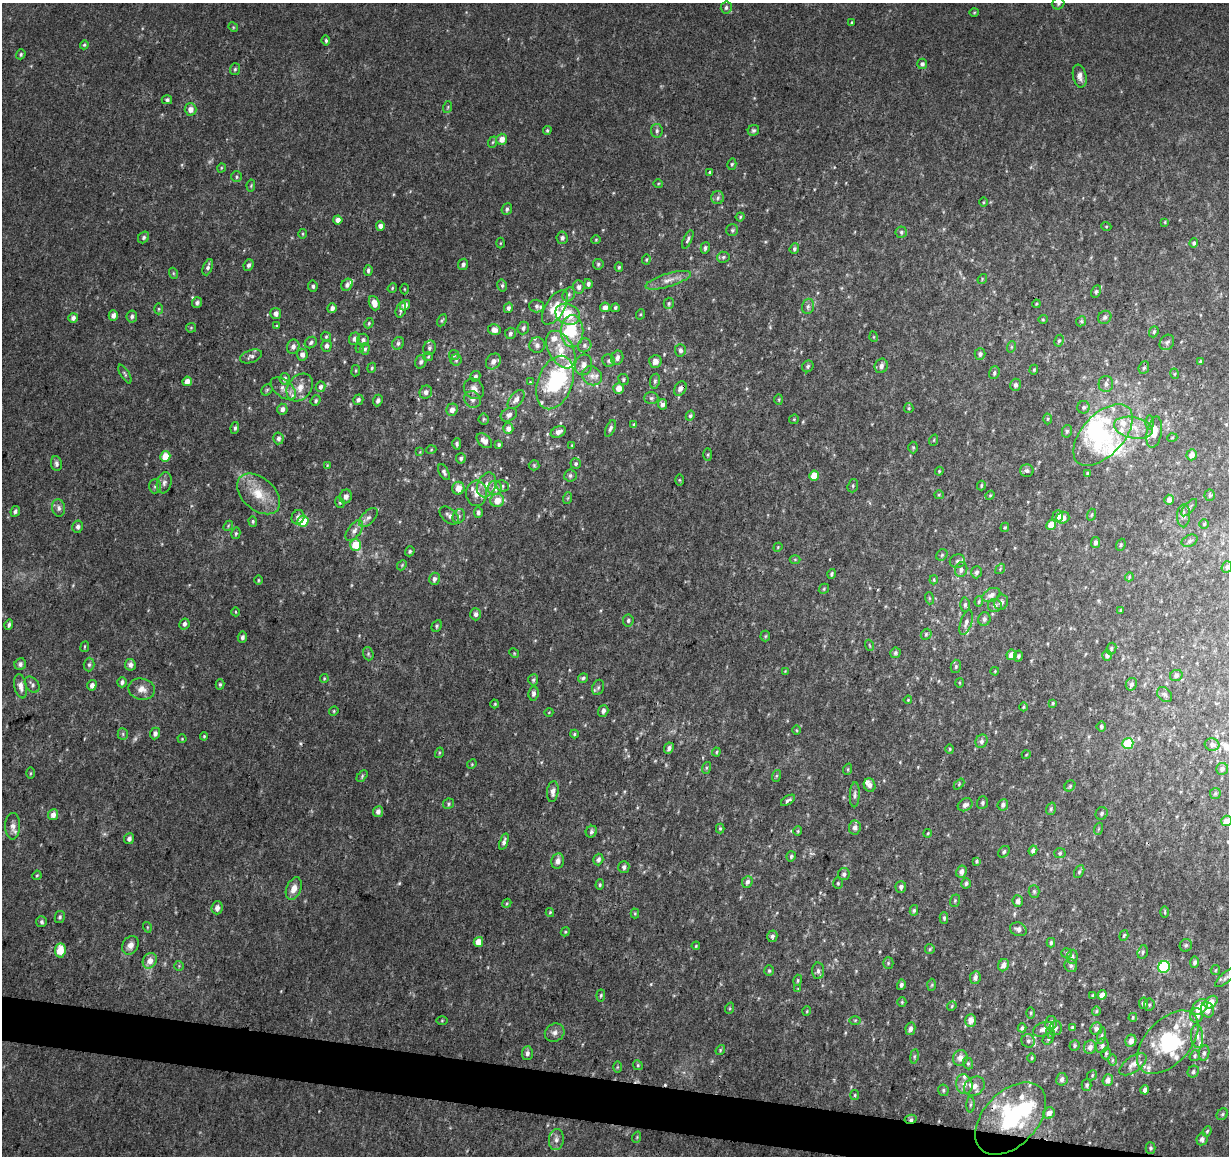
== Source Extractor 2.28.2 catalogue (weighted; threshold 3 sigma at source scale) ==
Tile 6 of 4 x 4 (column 2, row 2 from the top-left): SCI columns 1237-2463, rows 2591-3744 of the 4918 x 5121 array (HDU 1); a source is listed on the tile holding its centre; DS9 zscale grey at full resolution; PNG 1231 x 1158 px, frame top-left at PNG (2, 3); each listed source drawn as its Kron ellipse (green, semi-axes under 4 px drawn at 4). Shown black and unused: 3% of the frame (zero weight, under 3 of 4 exposures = <1% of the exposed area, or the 3 px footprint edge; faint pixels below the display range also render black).
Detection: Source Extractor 2.28.2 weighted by HDU 2 'WHT'; one run over the whole footprint, this tile lists its part. Background 0.0277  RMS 0.0038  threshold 0.0169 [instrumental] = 3 sigma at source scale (4.5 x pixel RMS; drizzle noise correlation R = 1.50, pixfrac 1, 0.0396/0.0396 arcsec/px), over >= 5 px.
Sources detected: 549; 2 too faint to see at this stretch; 6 inside a brighter object's white glare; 3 cosmic-ray / hot-pixel residue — neither listed nor drawn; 40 inside a brighter listed object's ellipse — not listed separately; the other 498 listed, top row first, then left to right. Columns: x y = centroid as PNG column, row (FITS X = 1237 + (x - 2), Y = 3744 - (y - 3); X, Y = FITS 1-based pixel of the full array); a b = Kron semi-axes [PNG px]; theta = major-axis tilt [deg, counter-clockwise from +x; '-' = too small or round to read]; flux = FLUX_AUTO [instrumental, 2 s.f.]
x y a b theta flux
1058 3 6 5 - 0.78
726 7 6 5 - 0.94
974 12 5 3 - 0.35
852 22 3 2 - 0.37
233 27 5 4 - 0.41
326 40 5 4 - 0.72
84 45 4 4 - 0.54
21 54 5 4 - 0.63
922 64 5 5 - 1.1
235 69 6 5 - 0.67
1080 76 11 6 -78 2.1
167 100 5 4 - 0.85
448 107 6 3 71 0.48
190 109 6 6 - 2.5
547 130 4 3 - 0.46
753 130 6 5 - 0.75
657 131 7 6 - 0.93
502 139 5 5 - 3.2
493 142 6 3 70 0.5
732 164 6 4 75 0.59
221 168 5 3 - 0.33
710 172 3 3 - 0.35
236 177 5 5 - 0.66
658 183 5 3 - 0.36
251 185 6 4 79 0.5
718 198 6 6 - 1
984 202 5 3 - 0.38
507 209 6 5 - 0.83
740 217 4 4 - 0.48
338 220 4 4 - 2.5
1165 222 4 3 - 0.38
380 226 5 4 - 1.8
1106 226 5 3 - 0.34
732 230 6 6 - 0.72
901 232 6 5 - 0.72
303 234 5 3 - 0.38
144 237 6 5 - 0.87
562 238 6 5 - 1.1
688 239 10 4 65 0.91
596 240 4 4 - 0.41
500 243 5 3 - 0.34
1194 243 5 4 - 0.87
705 248 6 4 75 0.81
794 249 5 4 - 0.81
723 257 6 5 - 0.74
646 259 5 4 - 0.46
463 264 6 5 - 1.3
598 264 5 5 - 0.73
248 265 6 5 - 1.1
208 267 8 4 69 1.1
619 267 4 4 - 0.49
368 270 5 4 - 0.99
173 273 5 3 - 0.43
982 279 5 4 - 0.47
668 280 23 6 17 3.5
588 284 5 4 - 1
347 285 6 5 - 1.4
502 285 6 4 -78 0.73
313 286 5 5 - 0.76
579 287 7 5 -83 1.4
392 288 5 4 - 0.46
404 289 5 3 - 0.35
1096 292 6 4 63 0.71
569 294 7 6 - 0.93
197 303 5 5 - 1.1
374 303 7 5 -68 3.8
669 303 5 5 - 0.59
1036 304 4 3 - 0.34
405 305 5 4 - 2.2
536 306 7 6 - 1
808 306 8 6 75 1.1
555 307 19 9 58 5.8
605 307 5 5 - 1.8
332 308 5 4 - 1.7
508 308 5 4 - 1.2
615 308 4 3 - 0.62
159 309 5 3 - 0.39
401 310 8 5 71 1.2
276 314 5 5 - 1.6
568 314 13 10 -24 8.7
641 314 5 3 - 0.4
113 315 5 4 - 1.8
132 316 6 5 - 1
1105 317 7 6 - 1
73 318 5 4 - 1.4
1043 319 4 4 - 0.41
442 320 6 4 63 0.52
1081 321 5 4 - 0.6
369 323 5 4 - 0.54
276 326 4 3 - 0.37
191 328 5 5 - 0.45
523 328 6 5 - 1
494 330 6 5 - 2.4
572 331 16 11 -88 9.8
1154 332 6 4 69 0.57
510 333 6 5 - 0.84
326 337 5 4 - 0.57
874 337 5 3 - 0.36
354 339 6 5 - 1.4
363 340 6 6 - 1.1
1059 341 6 4 62 0.67
311 342 6 5 - 0.9
1167 342 8 6 53 1.2
398 343 6 5 - 0.94
537 345 8 7 - 1.6
585 345 7 6 - 1.2
326 346 6 5 - 1.5
293 347 7 6 - 1.8
1011 347 6 3 71 0.43
360 348 5 4 - 0.46
429 348 7 6 - 1.1
365 349 6 4 89 0.75
561 350 20 12 -61 8.5
680 350 6 5 - 1.1
980 354 6 5 - 1.1
302 355 6 5 - 2
454 355 5 5 - 0.59
251 356 11 6 18 1.3
428 357 5 4 - 0.45
617 358 7 6 - 1.7
456 360 5 5 - 0.73
493 361 8 6 53 1.9
609 361 6 6 - 0.86
655 361 6 6 - 2.2
421 362 7 5 71 1.2
1200 362 4 3 - 0.54
584 365 10 8 77 2.2
808 366 6 5 - 0.78
881 366 7 6 - 1.6
372 368 5 4 - 0.56
1144 368 6 5 - 0.77
1034 370 5 4 - 0.49
356 371 5 3 - 0.39
994 373 6 5 - 0.75
125 374 10 4 -60 0.68
1175 374 5 3 - 0.38
475 376 5 5 - 0.96
592 376 10 9 - 2.4
285 379 6 5 - 1.2
623 379 5 5 - 0.63
187 381 5 4 - 2.8
655 381 7 5 80 0.79
530 382 4 3 - 0.3
555 383 28 17 69 32
1106 384 8 7 - 1.7
1015 385 6 5 - 1.3
321 387 5 5 - 1.3
283 388 14 8 -38 2.4
300 388 15 11 50 4.5
619 388 5 5 - 3.5
474 389 11 9 -51 2.5
680 389 7 5 60 1.6
267 390 6 5 - 0.57
426 392 7 6 - 1.4
651 398 7 6 - 0.89
516 399 11 6 52 2.2
779 399 5 3 - 0.41
358 400 5 5 - 1.1
473 400 9 7 -43 1.6
316 401 5 4 - 0.66
378 401 6 4 65 1.1
662 404 5 4 - 1.3
1084 407 6 6 - 1.1
909 408 5 4 - 0.47
282 409 5 5 - 1.6
452 410 6 5 - 2
509 415 8 6 29 1.3
690 416 5 4 - 0.66
484 419 5 5 - 0.5
794 419 5 4 - 0.44
1048 419 5 3 - 0.4
1149 422 7 3 90 0.63
634 425 4 3 - 0.79
235 428 6 4 81 0.8
610 428 9 4 66 0.96
1133 428 20 10 -12 6.3
508 429 5 5 - 2.1
1067 431 6 5 - 0.74
558 432 8 5 26 2
1154 432 16 7 80 4.5
1103 435 37 20 47 26
278 438 6 5 - 1.3
1172 438 5 3 - 0.31
934 440 6 3 71 0.37
484 441 9 6 -41 2.4
457 444 6 4 88 0.82
499 444 3 3 - 0.63
572 445 4 4 - 0.36
913 447 6 5 - 0.53
431 450 5 3 - 0.33
420 452 4 4 - 0.31
708 455 6 3 -90 0.43
1192 455 5 5 - 2.7
165 456 5 5 - 6.6
461 458 5 5 - 0.92
56 464 7 5 -83 1.1
576 464 5 5 - 0.73
327 465 4 3 - 0.33
534 465 5 5 - 0.55
939 471 4 3 - 0.34
1027 471 7 6 - 1
444 472 9 4 -62 0.98
1088 473 3 3 - 0.51
570 475 6 6 - 0.9
814 476 5 4 - 6.5
679 480 6 4 -89 0.43
164 483 11 7 75 1.6
486 485 13 9 66 3.3
981 485 5 3 - 0.49
155 486 7 6 - 0.89
502 486 6 5 - 0.83
853 486 7 5 72 0.66
458 488 6 6 - 3.8
495 488 7 7 - 3.3
477 493 13 10 90 3.3
258 494 25 16 -41 9.6
939 495 5 4 - 0.4
990 495 5 4 - 0.45
1210 495 5 5 - 0.57
346 496 7 6 - 2
568 498 6 4 70 0.44
497 500 7 6 - 4.9
1169 500 5 4 - 1.6
340 502 6 4 -69 0.59
59 508 8 6 -81 1.3
1189 508 11 5 49 0.93
15 511 5 4 - 0.94
478 512 5 4 - 1.1
449 515 11 7 -40 1.7
1091 515 6 4 73 0.54
459 516 7 6 - 1.1
1058 516 6 5 - 2.7
1184 516 12 6 88 1.7
298 517 7 6 - 1.6
368 518 12 6 47 1.6
1063 518 6 6 - 2.7
253 521 5 4 - 0.59
303 521 6 5 - 10
1204 524 5 5 - 0.49
1051 525 5 5 - 5.3
228 526 6 4 49 0.51
78 527 6 5 - 1.2
1005 527 5 3 - 0.55
354 531 12 6 55 2
236 533 6 4 76 0.62
1190 541 8 5 25 0.96
1095 542 5 4 - 1
356 545 6 5 - 13
1121 545 6 4 70 0.57
778 547 5 3 - 0.36
410 551 5 4 - 0.71
942 555 6 5 - 0.56
795 559 5 3 - 0.35
957 561 8 7 - 1.3
402 565 5 4 - 0.48
1227 567 6 5 - 0.83
1000 569 5 4 - 0.51
961 570 7 6 - 1.3
976 572 6 5 - 0.91
831 574 5 4 - 0.76
1129 577 4 3 - 0.41
434 579 6 5 - 1.2
258 580 5 3 - 0.44
934 580 4 3 - 0.42
824 589 5 4 - 0.47
991 595 9 6 27 1.6
929 598 6 4 -72 0.44
979 602 5 4 - 0.49
1001 602 8 6 61 1.5
965 605 7 5 89 0.85
995 606 7 6 - 1.3
1121 610 4 3 - 0.4
236 612 4 3 - 0.32
475 614 6 5 - 1.3
984 619 7 6 - 0.94
628 620 6 5 - 0.79
966 622 13 5 72 1.5
184 624 6 5 - 1.2
9 625 5 4 - 0.91
437 626 6 4 62 0.62
926 634 6 5 - 0.62
765 636 5 5 - 0.51
242 637 5 4 - 0.96
869 645 5 3 - 0.37
85 647 5 3 - 0.38
1111 649 6 5 - 0.69
514 653 5 4 - 0.39
895 653 5 5 - 0.79
368 654 7 5 -72 0.63
1011 655 5 5 - 3.1
1107 655 5 5 - 1.3
1018 656 5 4 - 0.78
20 664 6 5 - 1.3
89 665 7 5 88 0.86
130 665 6 5 - 1.7
956 666 7 5 76 0.69
785 671 3 3 - 0.28
995 671 4 3 - 0.32
1176 675 6 5 - 1.1
583 678 5 4 - 0.72
324 679 4 3 - 0.37
533 680 6 5 - 0.66
122 682 5 4 - 1.1
959 683 5 3 - 0.36
220 684 5 4 - 0.58
1131 684 6 5 - 1
32 685 9 6 -51 1.1
92 685 5 4 - 1.6
21 686 12 6 -79 2.2
598 687 8 6 69 0.89
142 689 13 10 -13 3.2
533 693 7 5 83 1.1
1165 694 8 6 -45 1.1
908 700 4 3 - 0.37
1053 703 4 3 - 0.46
495 704 4 4 - 0.37
1023 707 4 3 - 0.46
334 711 5 4 - 0.41
603 711 6 5 - 1.4
549 712 4 3 - 0.26
1101 726 5 4 - 0.58
797 730 5 3 - 0.35
155 733 6 5 - 1.4
123 734 5 5 - 0.59
574 734 4 4 - 0.47
204 736 4 4 - 0.48
182 739 4 4 - 0.36
981 741 7 6 - 1.2
1128 743 5 5 - 19
1212 745 7 6 - 1.2
669 748 6 4 65 1.1
950 749 4 4 - 0.43
716 752 4 4 - 0.4
439 753 5 3 - 0.4
1026 755 4 3 - 0.29
472 764 5 4 - 0.43
706 768 6 4 72 0.52
848 769 6 3 72 0.43
1222 769 6 6 - 1.3
30 773 5 3 - 0.39
362 776 7 4 47 0.54
776 776 6 4 71 0.47
959 784 6 4 47 0.46
870 785 7 5 -70 1.8
1070 786 6 5 - 0.62
553 792 10 5 83 2
1215 793 5 5 - 0.55
855 795 12 5 87 1.3
788 800 8 4 33 0.93
982 803 6 5 - 0.79
449 804 5 5 - 0.64
965 805 8 6 28 1.5
1003 805 6 5 - 1.1
1051 809 6 4 70 0.62
378 812 5 5 - 1.9
1102 813 6 5 - 0.78
53 815 5 5 - 2.2
1226 821 5 5 - 3.6
13 826 13 7 89 2.2
720 828 5 4 - 0.53
855 828 7 6 - 1.8
1098 829 6 4 71 0.43
798 831 4 4 - 0.4
591 832 6 5 - 0.88
928 833 4 3 - 0.37
129 839 5 5 - 1.3
504 842 8 4 69 1.1
1033 850 5 4 - 1.4
1004 852 6 5 - 0.78
1060 853 6 5 - 0.62
791 856 5 4 - 0.71
598 859 6 5 - 1.1
558 861 8 6 79 2
977 861 4 4 - 0.53
624 867 6 5 - 1.2
961 872 6 5 - 1.8
1079 872 7 4 63 0.69
844 874 6 5 - 1.1
37 875 5 3 - 0.42
747 882 6 5 - 1.3
838 883 6 5 - 0.53
966 883 5 4 - 0.83
600 885 5 4 - 0.55
901 887 6 5 - 1.2
294 889 12 7 68 3.4
1034 891 6 5 - 0.66
955 901 6 4 70 0.5
1018 901 6 5 - 1.4
507 903 5 3 - 0.42
217 908 6 5 - 1.9
914 910 5 4 - 0.6
550 912 4 4 - 0.46
1165 912 6 3 90 0.44
635 913 5 4 - 0.44
60 917 6 5 - 0.72
944 918 5 4 - 0.63
42 922 5 5 - 0.93
147 927 5 3 - 0.34
1018 929 8 6 -20 1.6
565 932 5 3 - 0.38
1124 935 5 4 - 0.6
772 936 6 5 - 1
478 942 5 4 - 4.8
1051 943 5 4 - 0.81
130 945 10 7 57 2.7
1186 945 6 6 - 0.77
696 946 4 3 - 0.4
930 949 5 4 - 0.46
60 950 7 5 82 6.5
1143 952 7 5 74 0.7
1067 953 5 5 - 0.6
1072 957 7 5 81 0.97
150 961 8 6 61 3.4
1194 962 5 4 - 1.2
888 963 5 5 - 0.53
1003 965 6 5 - 2.1
179 966 5 5 - 0.48
1071 966 7 6 - 1.1
1164 967 6 5 - 30
1215 970 5 4 - 0.46
769 971 5 4 - 0.57
818 971 8 6 -88 1.2
975 978 6 5 - 1.5
1226 978 13 5 41 1.2
798 980 5 4 - 0.48
901 985 5 4 - 1.1
932 985 6 4 87 0.49
798 989 4 4 - 0.32
601 995 6 4 83 0.52
1093 995 3 3 - 0.44
1102 995 5 4 - 2.6
902 1002 5 4 - 0.5
1211 1002 7 5 43 3.3
1144 1003 6 4 80 1.2
1149 1005 6 5 - 0.71
952 1006 5 4 - 0.49
1200 1007 9 6 45 5.2
730 1008 6 3 72 0.42
1207 1010 8 6 -68 3.3
807 1011 5 3 - 0.32
1096 1011 5 4 - 0.44
1031 1013 6 4 89 0.47
1196 1015 7 6 - 2.7
1133 1017 4 3 - 0.51
442 1020 5 3 - 0.38
855 1020 6 4 1 0.47
971 1020 6 5 - 2.4
1051 1023 7 6 - 2.1
1072 1027 4 4 - 0.63
1022 1028 4 3 - 0.66
1055 1028 7 6 - 1.3
1096 1028 6 5 - 1.4
910 1029 6 5 - 1.3
1044 1029 11 6 21 1.9
555 1032 10 8 28 1.8
1050 1033 5 3 - 0.41
1101 1035 8 4 80 0.68
1197 1036 11 6 -87 1.8
1048 1039 6 5 - 0.56
1028 1041 7 6 - 1
1131 1041 6 5 - 2.7
1168 1042 38 22 47 26
1074 1046 5 5 - 0.63
1102 1046 7 6 - 1.1
1090 1047 7 6 - 1.8
720 1050 5 4 - 0.4
527 1053 7 5 86 1.3
1106 1053 6 4 75 0.64
1204 1053 8 5 80 0.94
914 1056 7 3 81 0.56
1195 1056 6 4 53 0.63
960 1058 8 7 - 2.1
1032 1058 4 3 - 0.36
1113 1060 6 4 89 0.54
968 1063 6 5 - 0.64
1133 1064 16 7 35 2.7
638 1065 5 4 - 0.55
617 1067 6 4 89 0.42
1193 1072 6 5 - 0.82
1092 1075 5 4 - 0.55
1062 1079 6 5 - 1.4
1108 1080 6 5 - 2
964 1084 10 8 -75 2.5
1087 1085 6 5 - 0.81
974 1086 11 9 35 2.4
943 1090 6 5 - 0.69
1145 1090 4 3 - 1.2
855 1095 5 4 - 0.46
970 1105 8 4 88 0.66
1049 1113 6 5 - 2.1
1222 1114 6 5 - 0.61
911 1119 6 4 12 0.99
1011 1119 43 27 46 39
1207 1131 5 4 - 0.5
637 1137 6 3 72 0.38
1202 1139 6 5 - 1.6
556 1140 11 7 83 1.7
1151 1148 6 5 - 0.76
Overlapping masked pixels (flux is a lower limit): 3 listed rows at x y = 680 389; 911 1119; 1011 1119
Isophote crosses this tile's border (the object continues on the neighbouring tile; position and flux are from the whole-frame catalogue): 2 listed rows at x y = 1058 3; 1226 821